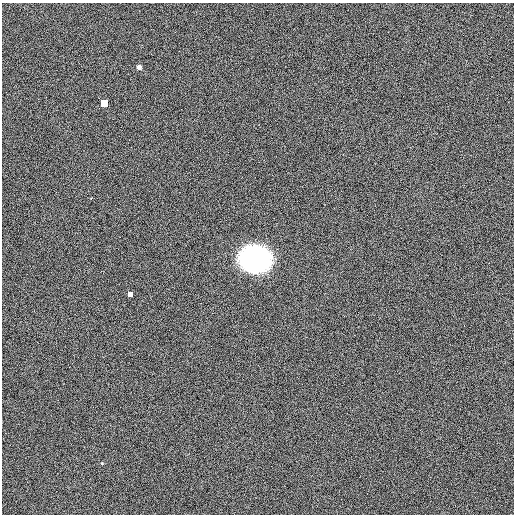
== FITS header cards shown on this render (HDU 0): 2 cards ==
NAXIS1  =                  512
NAXIS2  =                  512

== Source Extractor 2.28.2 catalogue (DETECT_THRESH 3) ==
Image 512 x 512 px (HDU 0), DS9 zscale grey, 1 PNG px = 1 image px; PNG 516 x 516 px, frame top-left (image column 1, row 512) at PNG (2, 3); no overlay
Background 11.6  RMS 6.4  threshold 19.3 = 3 sigma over >= 5 px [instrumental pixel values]
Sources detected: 5; all 5 listed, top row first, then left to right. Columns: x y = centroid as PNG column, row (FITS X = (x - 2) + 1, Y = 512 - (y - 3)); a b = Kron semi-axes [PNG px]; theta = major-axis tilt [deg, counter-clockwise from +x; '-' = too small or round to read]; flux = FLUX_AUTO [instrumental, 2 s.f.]
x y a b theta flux
139 67 4 4 - 3000
104 103 4 4 - 180000
255 259 14 12 -7 440000
130 294 4 4 - 140000
102 463 3 3 - 350